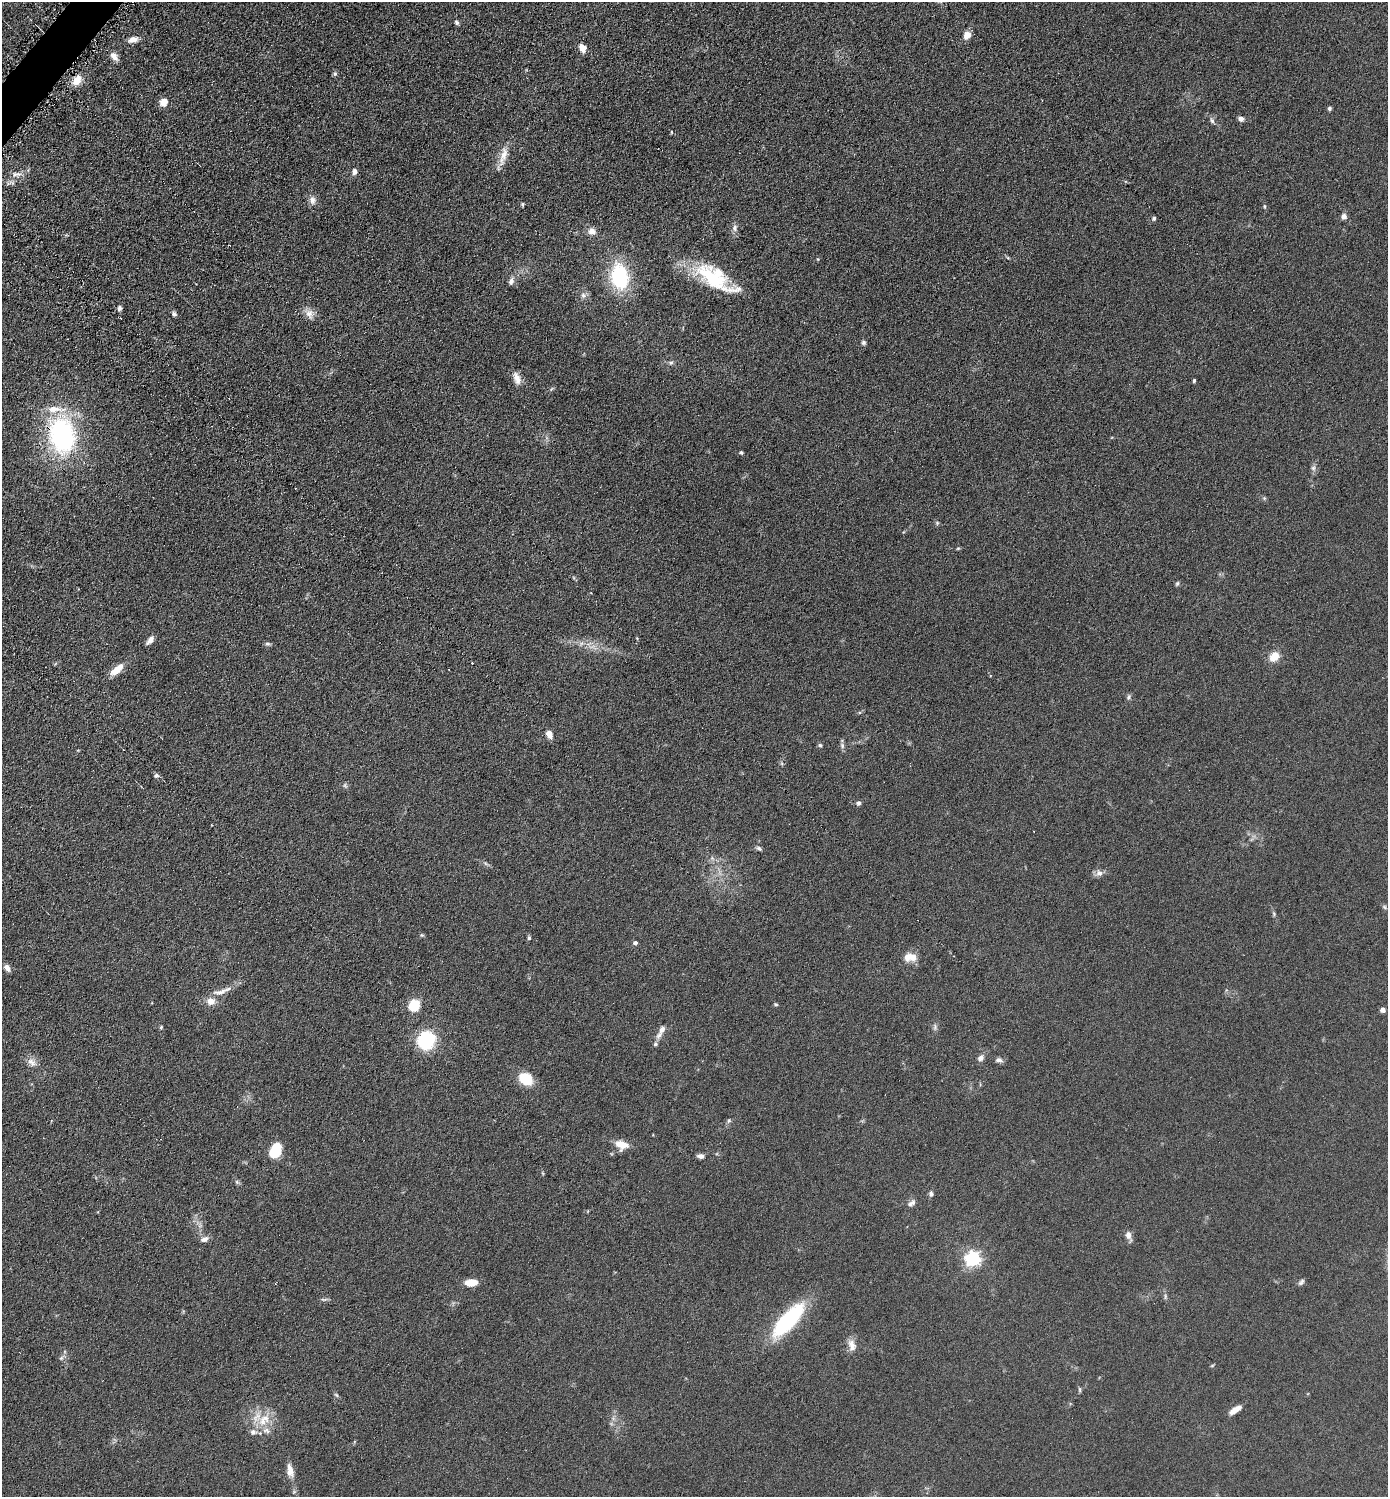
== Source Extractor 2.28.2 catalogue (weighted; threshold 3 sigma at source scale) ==
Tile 11 of 4 x 4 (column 3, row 3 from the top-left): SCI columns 2926-4311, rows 1502-2996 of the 5993 x 5990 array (HDU 1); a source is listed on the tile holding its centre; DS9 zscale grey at full resolution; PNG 1390 x 1499 px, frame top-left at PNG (2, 2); no overlay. Shown black and unused: <1% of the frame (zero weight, under 4 of 8 exposures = <1% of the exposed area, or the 3 px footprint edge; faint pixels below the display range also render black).
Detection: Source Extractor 2.28.2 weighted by HDU 2 'WHT'; one run over the whole footprint, this tile lists its part. Background 0.0898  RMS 0.0077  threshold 0.0314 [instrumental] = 3 sigma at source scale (4.09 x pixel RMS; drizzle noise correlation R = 1.36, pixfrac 0.8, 0.05/0.05 arcsec/px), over >= 5 px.
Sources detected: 107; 3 cosmic-ray / hot-pixel residue — not listed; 3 inside a brighter listed object's ellipse — not listed separately; the other 101 listed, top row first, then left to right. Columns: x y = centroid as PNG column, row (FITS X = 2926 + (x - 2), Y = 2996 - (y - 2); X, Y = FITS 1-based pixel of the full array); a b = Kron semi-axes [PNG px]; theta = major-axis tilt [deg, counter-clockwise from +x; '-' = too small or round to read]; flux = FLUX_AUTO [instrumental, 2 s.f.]
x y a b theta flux
457 22 7 5 -44 1.4
967 35 9 7 58 5.5
133 39 12 7 17 4.8
583 48 9 7 -65 5.3
114 56 13 7 -52 4.2
335 74 7 6 - 1.4
77 80 12 9 53 8.4
164 102 9 8 - 6.9
1330 108 4 4 - 1.3
1241 119 6 6 - 2.6
1212 120 9 5 -71 1.8
671 132 5 3 - 0.64
503 156 29 9 75 8.6
355 171 7 6 - 2.8
16 174 15 7 3 4.1
312 200 11 8 -80 4
522 204 5 4 - 1
1264 206 7 3 -89 0.88
1344 217 6 6 - 3.2
1154 218 5 4 - 1.2
735 228 10 7 78 2.9
592 231 9 9 - 4.9
1008 258 6 3 -18 0.8
620 277 28 18 -83 56
712 277 59 19 -32 48
511 281 10 6 72 3
583 295 8 6 -88 2.4
119 308 6 4 76 2.2
174 314 6 5 - 1.8
309 314 15 11 -62 5.5
863 343 6 5 - 1.4
671 363 7 5 42 1.5
517 378 16 8 -71 5.6
1194 381 4 3 - 0.9
62 435 30 22 -80 130
741 453 5 4 - 1.1
1313 468 8 6 -65 2
1264 498 6 4 -45 0.99
937 523 5 5 - 1
958 548 6 3 19 0.75
1177 583 7 4 63 1.1
637 638 4 4 - 0.59
150 640 11 5 50 3.6
267 644 7 5 -2 1.4
592 647 13 3 15 2.5
1274 657 9 7 38 12
117 670 17 7 41 9.6
1129 697 8 5 55 1.5
549 734 7 6 - 6.6
820 745 5 5 - 1.1
842 745 8 6 -74 2
156 775 6 5 - 1.8
345 785 7 4 72 1.1
858 803 6 6 - 1.5
759 848 7 5 -28 1.5
712 858 7 5 -46 1.6
1099 873 10 9 - 3.4
1384 907 6 5 - 1.2
1274 914 6 4 -50 1
422 935 5 5 - 0.96
529 938 6 4 -77 1.1
635 943 5 4 - 1.9
910 957 16 10 -2 8.6
7 968 9 6 -53 3.2
220 992 21 7 13 6
211 1001 11 9 -10 5.6
776 1004 6 4 -21 0.89
414 1005 10 9 - 21
1383 1010 4 4 - 4.6
161 1027 5 4 - 0.83
935 1027 11 4 -86 1.7
662 1029 14 8 58 4.6
426 1040 14 14 - 47
655 1044 6 6 - 1.7
981 1058 8 6 54 3.3
999 1060 9 6 -10 2.4
32 1062 14 9 -38 4.7
526 1079 11 9 -40 24
729 1120 7 5 54 1.2
622 1145 17 11 -18 8
275 1150 14 10 65 22
701 1156 8 5 -9 2.7
237 1182 7 5 -47 1.4
931 1194 7 6 - 1.8
911 1203 11 6 36 2.8
1129 1235 10 6 -70 4.3
204 1239 10 7 19 3.4
973 1258 6 6 - 200
471 1282 14 8 3 8
1301 1282 9 5 45 1.7
1165 1296 8 4 -89 1.3
787 1321 35 12 47 84
852 1345 16 10 -76 5.7
61 1358 7 4 44 1.4
1212 1366 6 3 20 0.71
1080 1390 8 3 -89 0.99
336 1395 7 4 -44 1.1
1235 1410 13 5 33 6.9
265 1418 16 12 -5 12
253 1432 9 8 - 3.1
290 1470 19 8 -78 6
Overlapping masked pixels (flux is a lower limit): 1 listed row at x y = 62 435